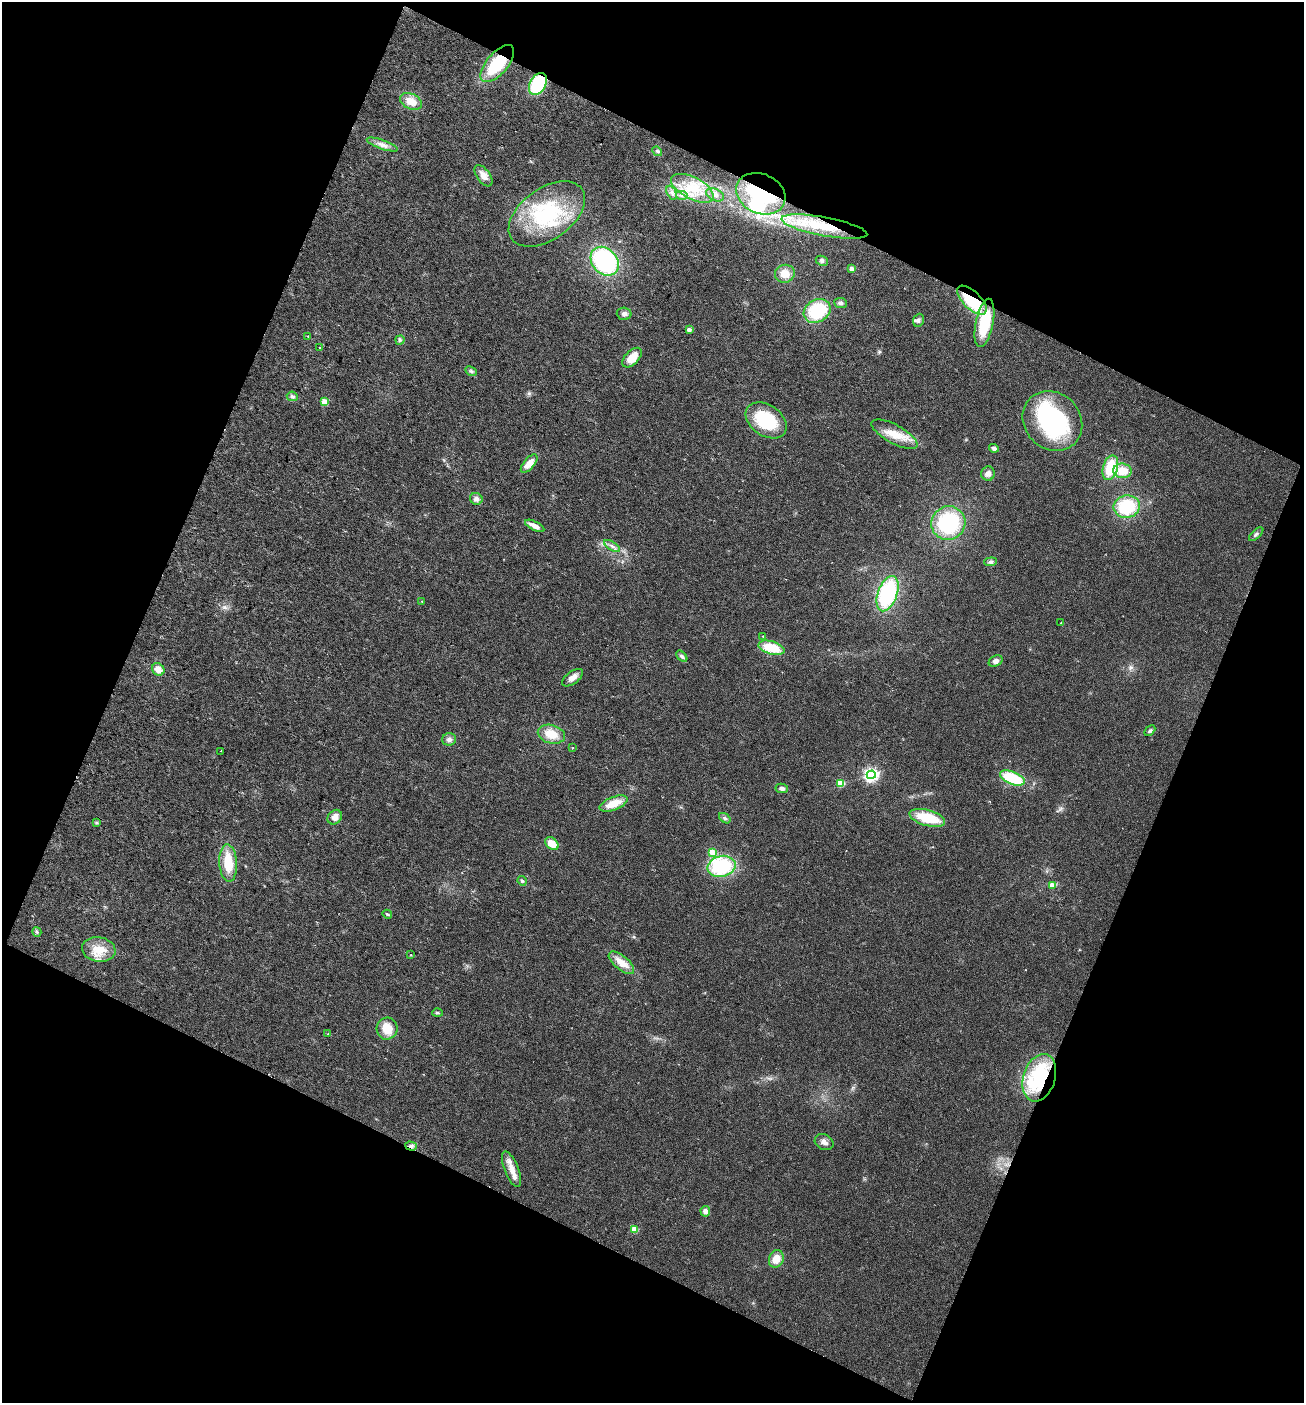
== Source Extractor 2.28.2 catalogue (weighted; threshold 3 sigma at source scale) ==
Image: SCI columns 162-2764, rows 1-2802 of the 2922 x 2868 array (HDU 1 of 3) = the unmasked area's bounding box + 8 px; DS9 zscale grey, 2 x 2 block average (1 PNG px = mean of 2 x 2 image px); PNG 1306 x 1405 px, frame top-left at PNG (2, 2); each listed source drawn as its Kron ellipse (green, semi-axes under 4 px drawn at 4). Shown black and unused: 44% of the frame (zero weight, under 2 of 3 exposures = <1% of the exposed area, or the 3 px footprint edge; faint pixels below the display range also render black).
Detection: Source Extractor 2.28.2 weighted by HDU 2 'WHT'. Background 0.0253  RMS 0.0061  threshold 0.0274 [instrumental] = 3 sigma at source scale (4.5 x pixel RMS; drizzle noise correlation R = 1.50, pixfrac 1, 0.0396/0.0396 arcsec/px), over >= 5 px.
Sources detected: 98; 3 inside a brighter object's white glare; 1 cosmic-ray / hot-pixel residue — neither listed nor drawn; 4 inside a brighter listed object's ellipse — not listed separately; the other 90 listed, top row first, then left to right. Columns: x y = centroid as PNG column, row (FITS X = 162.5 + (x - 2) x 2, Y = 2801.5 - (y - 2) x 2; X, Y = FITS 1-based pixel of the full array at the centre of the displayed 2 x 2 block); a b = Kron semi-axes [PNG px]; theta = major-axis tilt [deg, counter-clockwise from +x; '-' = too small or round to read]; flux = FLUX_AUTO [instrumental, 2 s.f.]
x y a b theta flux
497 64 22 10 49 83
538 84 12 8 59 90
411 101 11 7 -26 21
382 145 16 4 -19 9.7
657 151 5 4 - 2.3
483 176 12 6 -54 12
692 188 23 11 -27 47
672 193 7 4 -63 5.3
761 194 25 19 -24 94
682 195 6 3 -13 3.7
715 195 9 6 -23 8.5
547 214 43 25 35 130
824 227 43 9 -10 72
605 261 16 12 -48 180
822 261 6 4 -26 3.3
851 269 3 3 - 9.7
785 274 10 9 - 17
972 300 19 8 -44 83
841 303 6 5 - 4.1
817 311 14 11 30 91
624 314 7 6 - 6.3
918 320 7 5 67 3.8
984 323 24 8 78 76
689 330 3 3 - 7.1
308 336 3 2 - 1.8
400 340 5 4 - 3.1
319 348 2 2 - 2.7
632 358 12 6 46 26
471 371 6 4 -27 3.3
292 396 5 4 - 3.6
324 402 3 3 - 37
766 420 22 15 -35 83
1052 421 32 28 -47 230
895 434 25 9 -29 29
994 448 5 4 - 4
529 464 11 5 49 17
1110 468 12 7 74 52
1122 471 9 7 -5 26
988 474 7 6 - 7.7
476 499 6 6 - 6.4
1127 507 13 11 9 80
948 523 17 16 - 120
535 526 10 4 -26 12
1256 534 9 3 43 3.4
612 546 9 3 -33 4.7
991 562 6 4 5 3.6
888 594 18 9 70 150
422 601 3 2 - 0.67
1061 623 2 2 - 2.9
763 636 2 2 - 1.6
771 648 13 6 -16 44
682 656 7 4 -45 3.7
996 661 7 5 28 5.9
158 669 7 5 -42 15
573 678 12 6 37 10
1150 731 6 4 45 3.2
551 734 14 9 -15 25
449 739 7 6 - 6
573 748 2 2 - 1.6
221 751 2 2 - 1.2
871 775 4 4 - 360
1012 778 13 6 -22 71
840 783 3 3 - 53
782 788 6 4 -10 5
613 804 15 6 21 27
335 817 8 6 47 12
725 818 6 3 -38 3.2
927 818 18 8 -16 52
97 823 3 3 - 1.7
552 844 7 5 -42 22
712 852 3 3 - 42
228 863 19 9 -86 37
721 866 14 10 13 110
522 881 5 4 - 2.5
1052 885 3 3 - 13
387 914 5 3 - 2.5
37 932 5 2 - 1.8
99 949 17 12 -9 27
411 954 2 2 - 0.76
621 963 15 7 -39 21
437 1013 5 3 - 2.2
387 1029 11 10 - 25
328 1034 2 2 - 0.65
1039 1078 24 16 71 150
824 1142 10 7 -25 7
411 1146 6 4 -15 4.4
511 1169 19 7 -68 15
705 1211 5 5 - 8.3
634 1229 3 3 - 37
776 1259 9 7 70 19
Overlapping masked pixels (flux is a lower limit): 7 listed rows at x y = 497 64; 538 84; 761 194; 824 227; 972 300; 1039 1078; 411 1146
Diffuse or blended objects may show on this block-average render without a row.